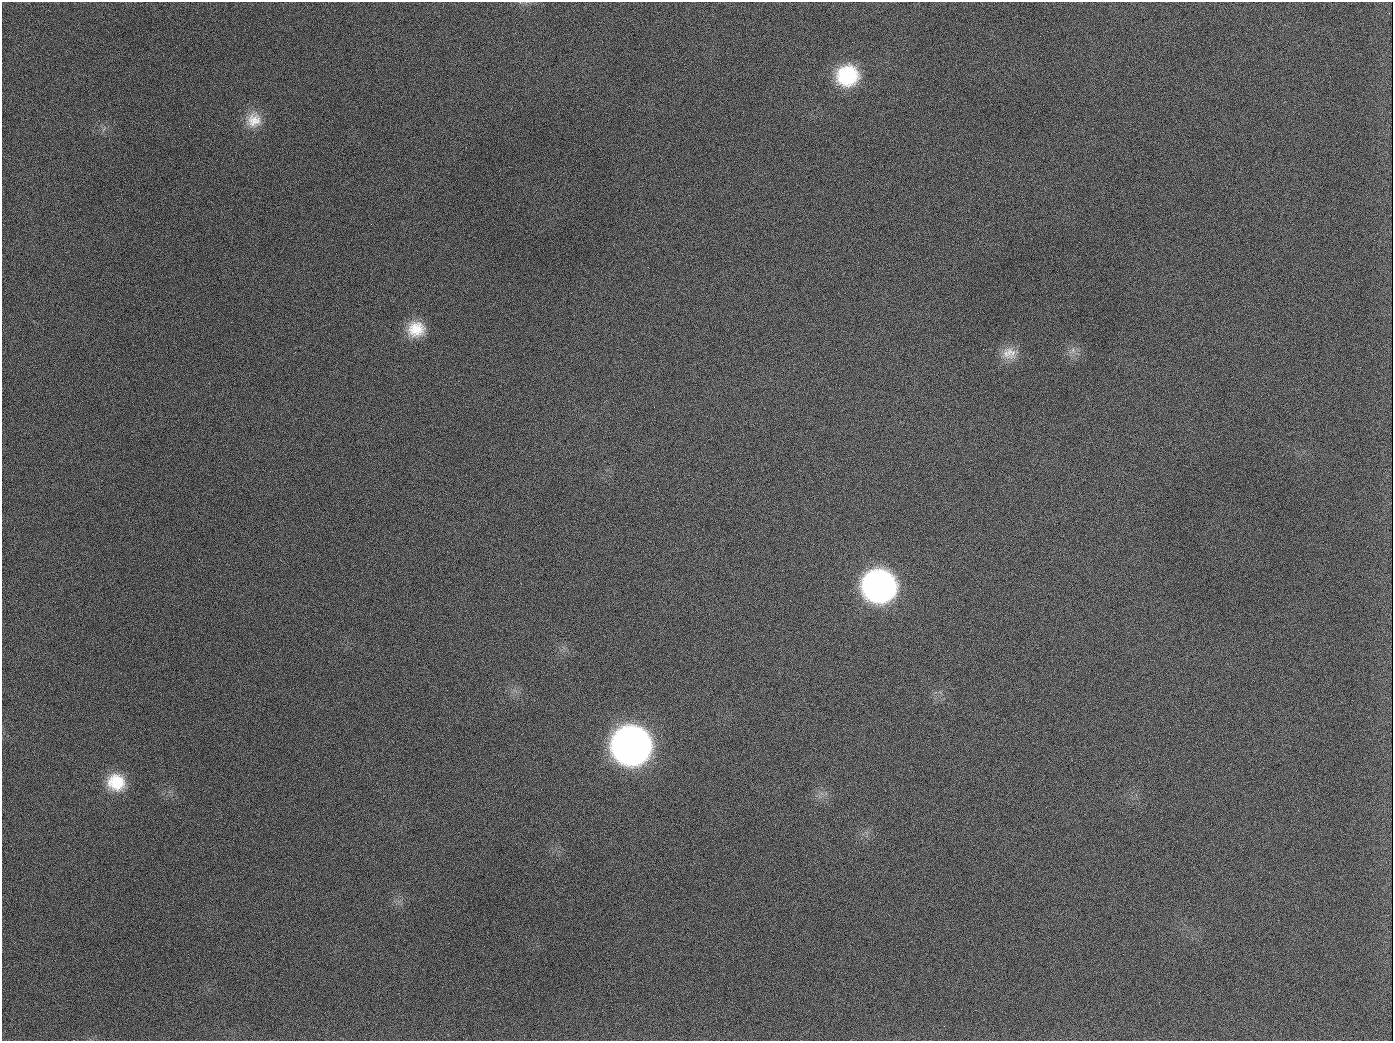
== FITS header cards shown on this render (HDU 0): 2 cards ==
NAXIS1  =                 1391
NAXIS2  =                 1039

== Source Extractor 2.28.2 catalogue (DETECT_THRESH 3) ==
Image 1391 x 1039 px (HDU 0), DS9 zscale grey, 1 PNG px = 1 image px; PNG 1395 x 1043 px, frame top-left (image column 1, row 1039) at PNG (2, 2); no overlay
Background 1560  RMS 71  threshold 212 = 3 sigma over >= 5 px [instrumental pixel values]
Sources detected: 11; all 11 listed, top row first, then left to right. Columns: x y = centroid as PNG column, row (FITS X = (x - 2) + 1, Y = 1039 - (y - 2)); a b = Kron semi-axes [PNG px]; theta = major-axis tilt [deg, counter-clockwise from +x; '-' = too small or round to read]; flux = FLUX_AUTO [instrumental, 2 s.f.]
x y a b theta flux
847 76 23 21 22 3.1e+05
254 120 21 20 - 1.0e+05
189 126 3 2 - 6.2e+03
416 329 21 19 9 1.3e+05
1073 350 8 6 -48 2.0e+04
1009 353 20 16 -12 7.5e+04
654 407 2 2 - 3.3e+03
879 586 23 22 - 2.3e+06
631 745 24 23 - 5.2e+06
116 782 21 20 - 1.7e+05
944 1026 3 2 - 4.1e+03